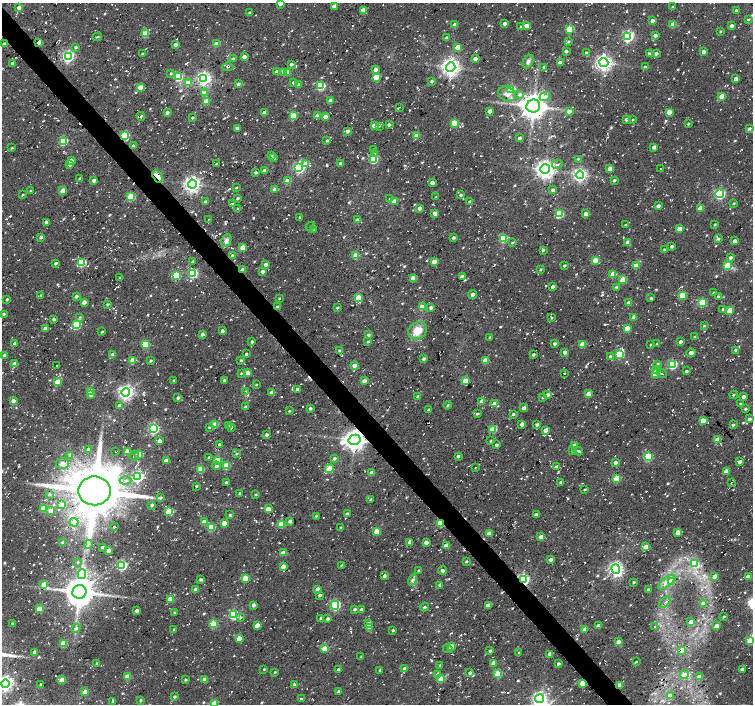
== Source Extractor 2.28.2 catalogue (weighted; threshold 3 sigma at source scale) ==
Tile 11 of 4 x 4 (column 3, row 3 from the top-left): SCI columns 3030-4530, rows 1626-3028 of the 6033 x 5992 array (HDU 1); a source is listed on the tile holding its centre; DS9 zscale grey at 2 x 2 block average (1 PNG px = mean of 2 x 2 image px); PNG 755 x 706 px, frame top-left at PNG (2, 3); each listed source drawn as its Kron ellipse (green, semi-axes under 4 px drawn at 4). Shown black and unused: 3% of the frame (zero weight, under 2 of 3 exposures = <1% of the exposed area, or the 3 px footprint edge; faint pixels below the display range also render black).
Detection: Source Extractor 2.28.2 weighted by HDU 2 'WHT'; one run over the whole footprint, this tile lists its part. Background 0.05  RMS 0.0081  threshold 0.0364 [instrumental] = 3 sigma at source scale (4.5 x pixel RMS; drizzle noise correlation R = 1.50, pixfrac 1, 0.0396/0.0396 arcsec/px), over >= 5 px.
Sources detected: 967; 1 inside a brighter object's white glare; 50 cosmic-ray / hot-pixel residue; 1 long thin detection or spike segment (spike, bleed or trail) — neither listed nor drawn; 1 coinciding with a brighter row at this scale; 8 inside a brighter listed object's ellipse — not listed separately; of the other 906, all 500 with FLUX_AUTO >= 2.03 (the completeness limit of this list) listed and drawn (406 fainter detections not listed), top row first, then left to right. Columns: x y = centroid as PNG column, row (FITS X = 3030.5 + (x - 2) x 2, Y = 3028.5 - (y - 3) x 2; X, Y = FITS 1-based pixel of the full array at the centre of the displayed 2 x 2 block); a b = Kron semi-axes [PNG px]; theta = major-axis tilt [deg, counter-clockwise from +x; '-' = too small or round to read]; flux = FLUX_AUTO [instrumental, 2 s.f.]
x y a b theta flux
280 3 3 3 - 15
334 6 3 3 - 14
19 7 3 3 - 14
672 7 3 3 - 2.2
363 10 3 3 - 23
736 11 2 2 - 5
250 13 3 2 - 2.5
748 19 3 2 - 2.2
652 21 3 3 - 10
505 24 2 2 - 8.8
673 24 3 3 - 27
455 25 3 3 - 13
521 26 3 3 - 3.1
527 26 3 3 - 21
731 26 3 3 - 8.3
570 29 3 3 - 92
720 31 2 2 - 2.7
145 34 3 3 - 51
655 35 3 2 - 6.7
628 36 4 3 - 290
97 37 5 2 - 2.2
447 37 2 2 - 5
39 42 3 3 - 8.6
568 42 3 3 - 2.7
5 44 3 2 - 7.3
175 44 3 2 - 8.5
216 44 3 3 - 16
76 47 3 3 - 3.7
458 47 3 3 - 28
566 51 2 2 - 6.1
586 52 3 3 - 2.6
704 52 3 3 - 8.9
649 53 2 2 - 3.5
142 54 3 2 - 2.5
656 54 3 2 - 6
68 56 4 4 - 330
244 57 4 4 - 6.6
233 59 3 2 - 5.3
475 59 3 2 - 10
528 61 7 5 61 6.3
13 63 2 2 - 8.1
560 63 3 2 - 14
604 63 4 4 - 730
291 64 3 2 - 5
228 67 6 3 7 2.2
451 67 4 4 - 970
544 67 3 2 - 5.6
645 67 3 2 - 4.7
375 70 3 3 - 10
277 72 4 4 - 11
283 72 3 3 - 13
288 72 3 3 - 19
171 73 3 3 - 2.3
178 77 3 3 - 84
376 77 3 3 - 60
204 79 4 4 - 450
736 79 3 2 - 10
432 81 3 3 - 3.9
188 83 3 3 - 37
294 83 4 3 - 6.9
238 84 4 3 - 4.2
299 85 3 3 - 11
321 86 4 3 - 99
140 87 3 3 - 33
511 89 3 3 - 100
205 93 3 3 - 12
507 94 9 7 -29 14
520 94 4 4 - 4.3
722 96 3 3 - 29
545 97 6 4 24 7.1
206 101 3 3 - 19
330 101 3 3 - 14
533 106 7 6 - 2700
399 107 3 2 - 3.7
489 111 3 2 - 12
569 111 3 3 - 8.4
167 112 3 3 - 5.7
669 112 3 3 - 25
264 113 3 3 - 16
141 116 4 2 - 3.2
293 116 3 3 - 50
317 116 3 3 - 9.1
325 116 3 3 - 11
192 118 2 2 - 2.4
626 119 3 3 - 7.2
633 120 3 2 - 2.2
455 123 3 3 - 31
688 124 2 2 - 3.3
374 125 3 3 - 14
389 125 3 2 - 4.7
379 126 4 3 - 2.5
237 128 3 3 - 6.5
749 129 3 2 - 4.2
347 131 3 2 - 8.1
125 135 3 3 - 110
417 136 3 3 - 25
520 138 3 2 - 3.7
63 141 3 3 - 130
327 141 3 2 - 3.3
133 146 3 3 - 4.9
654 147 3 3 - 8.6
12 148 2 2 - 2.3
374 150 3 3 - 3.8
375 153 4 2 - 2.5
272 155 3 3 - 2.6
274 158 3 3 - 4.7
373 159 3 3 - 130
578 159 3 3 - 2.7
71 161 4 3 - 13
340 163 3 2 - 5.5
216 164 2 2 - 3.7
306 164 3 3 - 40
557 164 5 2 - 2.6
69 165 3 3 - 6.9
299 168 4 4 - 250
545 169 5 4 - 1100
610 169 3 3 - 18
660 169 2 2 - 2.1
264 171 3 2 - 13
256 172 2 2 - 4.4
580 175 4 4 - 470
157 176 6 3 -54 33
80 179 3 2 - 4.5
94 180 3 3 - 11
614 180 3 3 - 3.8
287 181 3 3 - 28
432 183 3 3 - 9.9
192 184 4 4 - 790
236 187 3 2 - 2.1
275 189 3 3 - 14
553 190 3 3 - 5.4
30 191 3 3 - 3.2
63 191 3 3 - 30
720 194 4 4 - 230
22 195 3 2 - 2.4
461 195 3 3 - 3.9
131 197 3 3 - 74
436 197 2 2 - 2.4
237 198 2 2 - 3.4
390 198 2 2 - 2.3
205 201 3 3 - 2.2
394 201 4 3 - 11
470 202 3 2 - 6.1
232 203 2 2 - 2.4
734 203 2 2 - 2.3
658 206 3 3 - 7.7
419 208 3 3 - 7
700 208 3 3 - 27
238 209 2 2 - 3.2
435 213 3 3 - 16
559 214 3 3 - 98
586 214 3 3 - 12
300 217 2 2 - 3.3
209 219 2 2 - 2.3
358 220 3 3 - 11
46 222 3 3 - 7.1
626 225 3 2 - 2.6
715 225 3 2 - 2.4
310 226 5 2 - 2.1
313 229 3 3 - 8.3
680 229 3 3 - 31
41 237 3 2 - 6
453 237 3 3 - 4.6
503 239 3 3 - 71
718 239 3 3 - 3.5
226 241 7 4 63 8.3
735 241 3 2 - 8.7
628 242 3 3 - 11
512 243 3 3 - 2
672 246 2 2 - 5
243 248 3 3 - 28
664 249 2 2 - 2.3
543 250 3 3 - 3.4
356 255 3 3 - 37
232 256 3 3 - 3.5
731 257 3 2 - 5.5
595 260 3 3 - 30
193 261 3 2 - 2.9
81 262 3 3 - 120
434 262 3 3 - 25
56 263 3 2 - 4.4
266 264 3 2 - 11
564 266 3 2 - 3.9
636 266 3 3 - 21
727 266 3 3 - 66
541 269 3 2 - 2.5
243 270 3 3 - 6.9
263 271 2 2 - 9.4
193 273 3 3 - 140
613 274 4 3 - 25
176 275 3 3 - 130
462 276 3 2 - 4.1
120 278 3 3 - 2.6
413 278 3 3 - 38
623 280 3 3 - 51
553 287 3 2 - 7.6
616 287 3 3 - 4
713 293 4 2 - 2.7
473 294 4 4 - 6.5
41 295 3 2 - 2.1
682 295 3 3 - 52
76 296 3 3 - 6.1
718 296 3 2 - 3.1
359 297 3 3 - 40
279 298 3 2 - 2.1
651 298 3 3 - 2.9
7 299 3 2 - 2.9
84 302 3 3 - 11
629 303 3 3 - 12
702 303 3 3 - 99
107 304 3 2 - 2.6
277 307 3 2 - 6.2
422 307 4 4 - 25
337 308 2 2 - 3.3
431 308 4 3 - 4.8
723 309 3 3 - 2.8
730 310 3 3 - 33
3 314 3 2 - 3.4
80 317 3 3 - 2.2
551 318 3 3 - 2.4
633 318 3 3 - 10
54 319 3 3 - 3.2
76 325 4 3 - 100
704 326 3 2 - 2.4
45 328 3 2 - 5.8
627 328 3 3 - 26
222 331 3 2 - 5.1
418 331 10 8 31 29
102 332 2 2 - 2.4
202 334 3 3 - 6.5
368 335 3 2 - 5.1
695 336 3 2 - 2.1
490 337 3 3 - 2.1
368 341 3 2 - 3.1
680 341 3 2 - 6.7
252 342 3 2 - 4.3
555 343 3 2 - 5.4
15 344 3 2 - 11
145 344 3 3 - 85
583 344 3 3 - 33
656 344 2 2 - 3.6
651 345 2 2 - 2.5
339 350 3 3 - 2.1
736 350 3 3 - 4.3
565 352 2 2 - 9.3
691 353 5 3 - 8.9
113 354 4 3 - 9.6
246 354 3 2 - 3
533 354 3 2 - 3.8
620 354 3 3 - 95
4 355 3 3 - 3.8
610 356 3 3 - 4.2
424 359 3 2 - 5
133 360 3 3 - 42
241 360 3 3 - 2.8
485 360 3 3 - 31
150 361 2 2 - 3.5
15 364 3 3 - 27
657 364 3 3 - 3.6
672 364 4 3 - 150
56 365 2 2 - 2.3
354 365 3 3 - 12
656 369 4 3 - 5
686 371 3 2 - 4.3
241 373 3 3 - 2.2
247 373 3 3 - 22
564 373 2 2 - 3.1
656 373 3 3 - 57
662 374 5 3 - 2.9
224 380 2 2 - 4.1
173 381 2 2 - 2.8
364 381 3 2 - 11
465 381 3 3 - 34
57 382 3 3 - 31
256 385 3 2 - 2
297 390 3 2 - 7.1
246 391 3 3 - 2.1
91 392 3 3 - 32
272 392 3 3 - 22
126 393 4 4 - 600
548 394 4 3 - 11
588 394 3 3 - 20
91 395 3 2 - 12
733 395 4 3 - 3.4
418 397 3 2 - 11
543 397 3 3 - 2.7
743 397 3 3 - 6.3
178 398 3 2 - 5.4
13 401 4 3 - 7.8
482 401 3 2 - 12
740 403 2 2 - 2.1
494 404 3 3 - 22
448 405 4 3 - 3.2
119 406 3 3 - 11
245 407 4 2 - 4
524 408 3 3 - 11
310 409 3 3 - 4.5
429 409 3 2 - 3.4
745 409 3 2 - 3.4
289 411 2 2 - 2.2
477 414 3 3 - 2.7
513 414 3 3 - 4.1
749 419 3 3 - 3.9
703 420 3 3 - 33
522 424 3 3 - 9.9
537 424 3 2 - 6
215 425 3 3 - 34
228 425 3 3 - 4
733 425 3 3 - 3.4
209 427 3 2 - 3.3
231 428 4 2 - 2.4
153 429 4 4 - 280
493 429 3 3 - 53
546 430 3 3 - 19
267 435 3 2 - 5.7
354 440 6 5 - 1600
718 440 3 3 - 34
159 441 3 3 - 10
491 441 3 2 - 2.5
219 445 2 2 - 7.8
496 445 3 2 - 4.5
574 446 3 3 - 27
88 449 3 3 - 3.3
127 451 3 3 - 26
573 451 4 4 - 3.6
578 451 5 3 - 3.8
115 452 2 2 - 2.3
139 454 3 3 - 41
236 454 3 3 - 2.2
70 455 3 3 - 9.7
134 456 5 2 - 3.1
458 456 3 2 - 4.5
209 457 3 2 - 3.5
648 457 3 3 - 120
334 458 4 3 - 4
166 460 3 3 - 13
217 460 3 3 - 63
615 462 3 3 - 6.5
740 462 4 2 - 6.7
62 464 6 5 - 11
216 466 4 4 - 5
226 466 3 3 - 46
556 467 4 3 - 5
475 468 3 2 - 2.1
201 469 3 3 - 54
329 469 4 3 - 52
726 471 3 3 - 23
372 473 3 3 - 14
138 477 4 3 - 270
617 478 3 3 - 54
126 480 6 4 -1 5.2
226 482 2 2 - 3.6
561 482 3 2 - 5.3
731 482 3 2 - 2.2
196 486 2 2 - 2.6
585 489 3 2 - 2.1
94 491 16 14 1 11000
240 493 3 3 - 3.1
49 495 4 3 - 3.7
256 495 3 3 - 2.5
161 497 4 3 - 3.5
370 499 3 2 - 2.2
62 505 3 3 - 32
152 505 2 2 - 5.6
44 508 3 3 - 51
268 509 3 3 - 27
51 511 3 3 - 20
169 512 3 3 - 57
347 514 3 2 - 5.3
230 515 3 3 - 3.7
536 515 2 2 - 8.8
316 516 3 2 - 2.6
290 521 3 3 - 7.4
74 522 4 4 - 20
204 522 3 3 - 16
224 523 3 3 - 24
440 523 3 2 - 76
281 524 3 3 - 55
114 526 2 2 - 2.7
211 527 3 3 - 67
340 528 3 3 - 2.6
377 531 3 3 - 35
678 532 3 3 - 26
489 533 3 3 - 17
541 537 3 3 - 13
409 542 3 3 - 4.6
426 542 3 2 - 13
63 543 3 3 - 8.3
88 544 4 2 - 2.5
447 545 4 3 - 12
102 547 2 2 - 5.2
646 547 3 3 - 31
109 550 3 2 - 15
283 553 3 3 - 19
551 560 3 3 - 7.2
466 561 3 3 - 3.2
78 562 3 2 - 2.3
695 564 4 3 - 50
122 565 4 3 - 190
341 565 3 2 - 2.4
283 566 3 3 - 20
616 569 5 4 - 590
443 570 4 3 - 6.7
419 571 3 3 - 6
82 574 5 4 - 180
384 576 3 3 - 7.4
715 576 3 2 - 12
748 577 3 3 - 13
245 578 3 3 - 59
201 580 3 3 - 3.4
412 580 5 4 - 5.4
523 580 3 3 - 360
671 581 4 3 - 19
634 582 3 2 - 2.5
667 582 10 4 38 11
44 584 4 3 - 18
440 585 3 2 - 5.6
318 589 3 3 - 17
648 589 2 2 - 2.4
196 590 3 3 - 16
79 592 7 6 - 3600
320 595 3 3 - 3.5
170 599 3 3 - 33
665 602 7 2 41 2.3
703 603 4 3 - 5.3
253 605 3 3 - 6
335 605 4 4 - 200
489 605 3 2 - 13
424 607 5 3 - 3.2
39 609 3 3 - 36
355 609 3 3 - 3.6
361 609 3 2 - 4.1
137 611 3 3 - 8.2
174 612 3 2 - 2.6
233 615 3 3 - 150
240 617 4 3 - 3.4
724 617 3 2 - 2.2
321 618 3 3 - 2.9
328 619 3 3 - 4.3
691 622 3 3 - 21
12 623 3 2 - 2
213 624 3 3 - 69
369 624 3 3 - 11
257 625 4 3 - 14
598 626 3 2 - 15
716 626 3 3 - 13
370 627 3 3 - 12
655 627 2 2 - 2.7
76 628 5 4 - 3.9
585 629 3 3 - 16
174 630 3 2 - 2.9
393 630 3 3 - 3.4
239 638 3 3 - 23
750 640 4 3 - 25
618 642 3 3 - 12
63 644 3 3 - 51
451 646 3 3 - 35
325 649 3 3 - 37
448 649 5 3 - 2.7
682 650 3 2 - 12
490 651 3 3 - 4.1
35 652 3 2 - 11
519 653 4 3 - 2.5
550 654 3 2 - 10
361 657 3 2 - 2.3
636 661 3 2 - 2.1
96 663 3 2 - 2.1
493 663 3 3 - 13
558 664 3 3 - 4
440 665 3 3 - 2.1
264 669 3 2 - 2.1
405 669 3 3 - 8.9
742 669 3 2 - 4.9
338 670 3 2 - 5.3
380 670 2 2 - 2.6
275 672 3 2 - 2.3
470 673 3 2 - 5.6
498 674 3 3 - 72
438 675 3 3 - 16
684 675 4 3 - 37
128 676 3 3 - 26
699 677 3 2 - 19
441 679 3 3 - 28
62 680 3 3 - 38
185 680 3 2 - 2.8
205 680 3 3 - 19
5 683 4 4 - 630
582 683 3 3 - 31
41 685 2 2 - 3.1
294 685 3 3 - 5.3
620 685 3 3 - 9.8
338 691 3 2 - 5.6
85 692 3 3 - 27
670 696 3 3 - 19
174 697 3 2 - 4.3
301 699 3 2 - 2.7
539 699 4 4 - 460
140 700 3 3 - 2.6
113 701 3 3 - 3.8
214 703 3 3 - 27
Overlapping masked pixels (flux is a lower limit): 11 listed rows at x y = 39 42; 5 44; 125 135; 157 176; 243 270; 277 307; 354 440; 440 523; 523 580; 582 683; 620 685
Isophote crosses this tile's border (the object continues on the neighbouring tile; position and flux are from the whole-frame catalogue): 4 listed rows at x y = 280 3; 750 640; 5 683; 214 703